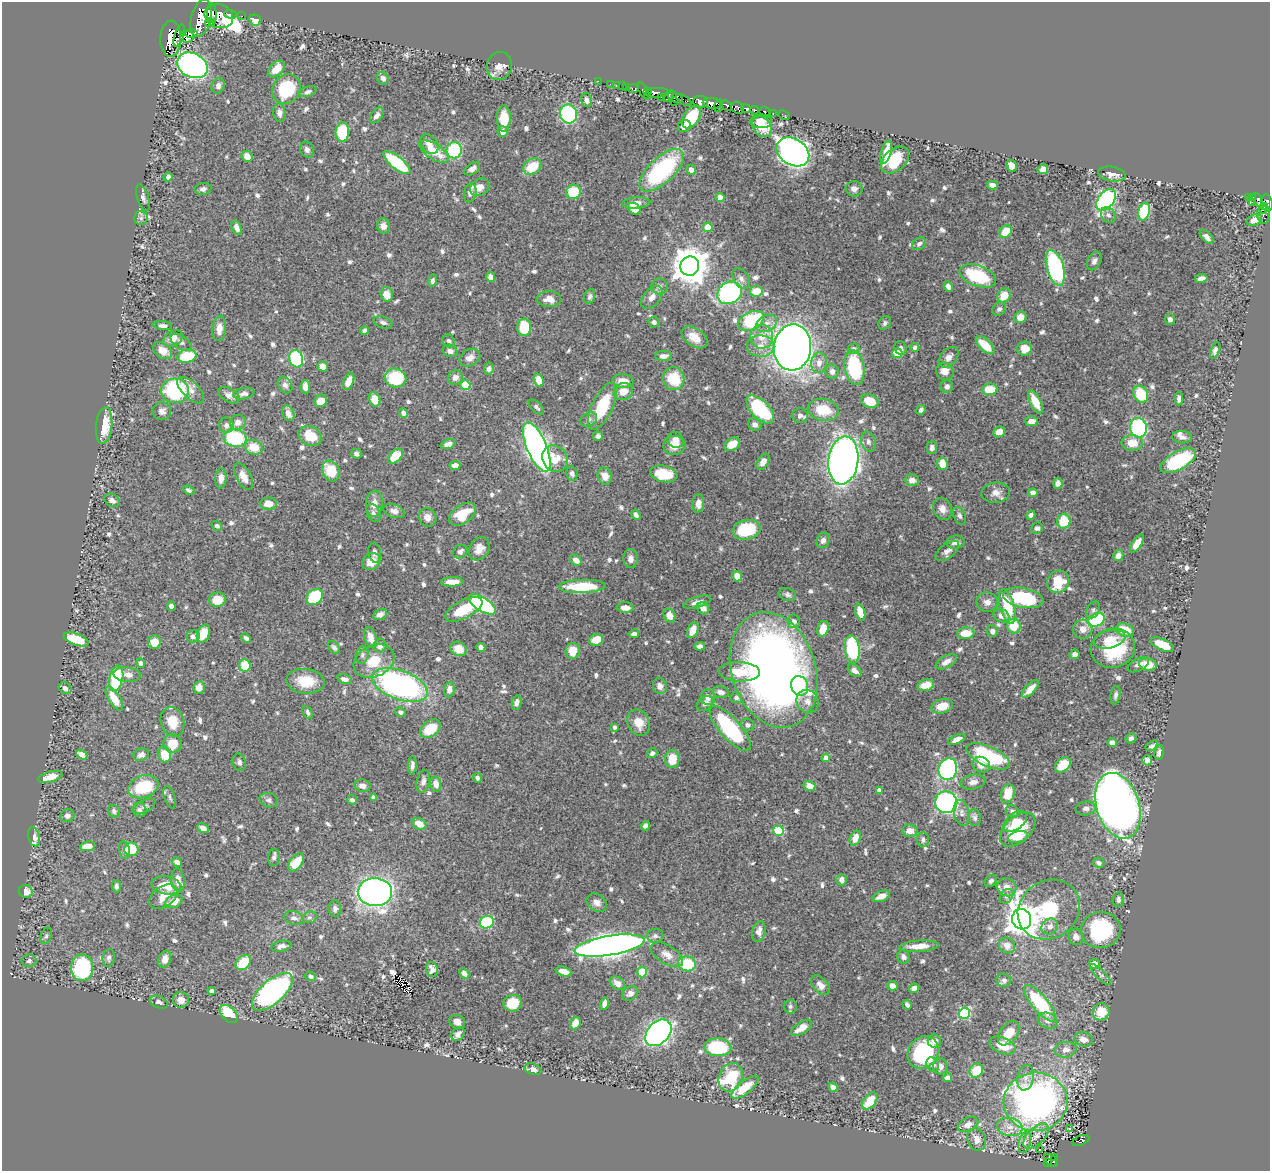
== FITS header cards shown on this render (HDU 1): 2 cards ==
NAXIS1  =                 1268
NAXIS2  =                 1169

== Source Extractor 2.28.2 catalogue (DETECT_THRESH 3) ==
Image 1268 x 1169 px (HDU 1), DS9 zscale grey, 1 PNG px = 1 image px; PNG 1272 x 1173 px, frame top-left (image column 1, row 1169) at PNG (2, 2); each listed source drawn as its Kron ellipse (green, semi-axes under 4 px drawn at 4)
Background 0.689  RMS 0.01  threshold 0.0308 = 3 sigma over >= 5 px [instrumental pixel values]
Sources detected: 765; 3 with non-positive FLUX_AUTO (blend fragments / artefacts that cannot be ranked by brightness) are neither listed nor drawn; of the other 762, the 500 brightest by FLUX_AUTO listed and drawn (262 fainter detections omitted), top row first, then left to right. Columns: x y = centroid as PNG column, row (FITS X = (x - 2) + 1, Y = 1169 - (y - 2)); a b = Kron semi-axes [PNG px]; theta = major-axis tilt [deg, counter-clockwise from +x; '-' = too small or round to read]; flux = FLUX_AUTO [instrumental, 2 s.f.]
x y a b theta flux
230 14 6 3 -2 67
212 15 11 5 -88 820
219 16 15 11 -23 1200
242 16 2 2 - 4.8
201 18 19 10 75 1800
255 20 6 5 - 7.1
209 23 4 3 - 290
191 34 6 3 -2 250
179 35 11 4 72 320
187 37 7 6 - 360
171 39 18 10 88 1800
192 65 16 12 -26 250
499 66 14 12 67 6.1
276 69 10 6 45 9.6
383 78 7 5 -57 3
598 81 2 2 - 8
610 84 2 2 - 9
616 85 2 2 - 10
218 86 8 6 68 2.3
623 86 3 2 - 5
627 88 3 3 - 24
286 89 16 13 54 38
633 89 6 3 0 26
644 91 9 3 -61 290
647 91 3 3 - 220
308 92 9 5 19 2
657 93 11 5 1 480
669 96 7 3 60 37
661 97 3 2 - 47
675 97 7 5 -23 120
587 100 7 5 -76 3.1
684 100 9 3 -33 22
674 102 2 2 - 15
700 102 7 6 - 350
712 103 9 5 -7 670
719 106 6 2 74 95
727 106 6 3 -46 200
737 108 7 5 -36 340
746 109 5 3 - 170
754 110 4 3 - 78
764 111 5 3 - 43
279 113 9 6 -80 3.3
773 113 3 2 - 15
568 114 9 8 - 64
377 115 9 5 53 3
784 115 6 3 -26 7.1
692 117 12 7 57 26
504 119 13 7 89 15
761 121 11 6 -1 4.9
684 126 7 6 - 4.5
762 127 11 8 -52 15
342 132 10 7 87 46
502 132 5 5 - 3.6
429 144 11 7 -54 5.2
307 150 8 6 -64 2.7
454 150 8 7 - 49
434 152 17 7 -32 15
793 152 17 13 -33 460
886 152 12 5 75 14
247 156 6 5 - 7.1
895 160 16 11 40 31
397 163 16 6 -39 56
1011 166 6 5 - 5.7
532 167 10 7 34 17
472 169 9 5 34 3.1
1043 169 5 4 - 4.5
662 170 28 12 43 95
691 170 5 4 - 3.1
1112 174 14 7 -10 5.5
168 177 5 4 - 2.2
992 185 5 4 - 4.5
480 187 10 8 31 6
203 189 8 6 9 2.4
854 189 8 7 - 3.3
573 192 7 7 - 21
470 193 9 6 77 2.9
1248 197 3 3 - 27
143 198 14 5 -72 2.6
720 198 5 4 - 6
1253 198 4 3 - 96
1106 200 12 8 53 140
1258 200 8 4 -60 140
1252 202 3 2 - 19
636 203 14 5 4 5.3
1267 203 9 5 -79 410
1264 206 3 2 - 88
634 209 7 5 -35 7.2
1263 209 4 3 - 100
1144 212 9 6 74 44
1264 214 10 6 -88 150
1108 215 8 6 -47 2.3
141 218 7 7 - 2.2
1254 220 8 5 21 4.7
383 226 8 6 -74 4.2
708 227 5 4 - 17
237 228 7 5 -71 4
1006 232 7 5 43 14
1206 237 9 5 -48 3.1
919 244 8 5 37 2.4
1094 261 10 6 62 2.9
690 266 9 9 - 1800
1055 268 18 8 -74 93
978 276 19 10 -20 40
491 277 5 4 - 4.5
1201 278 6 4 10 3.3
741 279 11 7 -59 3.2
432 281 6 4 74 1.9
659 286 8 8 - 2.5
948 287 5 4 - 3.4
756 291 6 5 - 10
729 293 13 10 28 100
387 294 7 6 - 9.3
1004 295 7 6 - 10
590 297 8 5 68 1.9
652 297 13 8 50 5.2
549 299 12 8 -2 6.9
999 309 7 6 - 2.5
1020 317 6 5 - 6.4
1170 319 5 5 - 2.7
751 321 13 9 26 57
383 322 10 5 -19 2.3
654 322 5 5 - 2
767 323 11 8 27 4.9
885 323 7 6 - 1.9
163 326 9 4 -6 2.4
524 327 8 7 - 23
219 328 13 7 86 7.3
364 331 4 4 - 2.2
762 336 12 11 - 9.6
694 337 14 9 -35 8.4
173 339 10 7 34 6.4
449 341 7 6 - 2
181 342 12 6 -35 2.3
985 345 11 5 -44 13
761 346 13 11 -1 8.1
793 347 23 18 84 650
915 347 4 4 - 2.2
901 348 7 5 -63 2.1
854 349 6 5 - 2.3
1025 349 7 7 - 8.3
1215 350 8 4 72 3
163 351 10 7 -37 7
450 351 7 6 - 3.3
897 353 5 5 - 17
187 356 9 6 12 28
664 356 8 5 3 3.7
949 357 11 8 49 4.5
470 358 11 8 31 4.6
296 359 9 7 -72 52
819 363 10 8 82 4.8
322 366 5 5 - 5.6
854 367 18 9 -81 55
489 369 6 5 - 2.5
832 371 7 6 - 3
945 371 9 8 - 6.3
395 378 11 9 -12 40
455 378 7 7 - 4.4
674 379 11 10 - 23
539 380 7 4 -72 7.2
348 381 9 5 68 6.7
623 381 11 7 -4 8
285 385 9 6 -58 3.1
465 385 5 5 - 30
947 386 6 6 - 2.6
305 387 6 5 - 4.8
990 389 8 6 6 18
191 390 17 8 -44 5.7
175 391 14 12 -6 72
623 391 10 8 21 8.4
244 394 11 5 12 2.5
1141 394 9 7 -62 25
229 395 12 7 -29 3.6
374 399 7 5 -74 8.4
1179 399 6 4 89 2.5
321 401 7 6 - 7.2
870 401 9 6 -24 12
1035 402 13 5 -63 14
602 406 26 10 65 33
536 407 9 5 -44 2
760 409 18 9 -46 58
823 410 15 11 -11 18
921 410 5 4 - 2
162 411 9 9 - 3.4
288 413 8 5 -65 5.3
403 413 5 4 - 2.9
800 416 8 7 - 2.9
589 419 9 6 32 2.2
1031 421 6 5 - 7.2
238 422 8 7 - 5.3
226 425 7 7 - 2.9
755 425 7 6 - 3.4
104 426 18 8 84 21
1138 428 9 8 - 78
999 432 6 5 - 5.8
310 436 12 9 -28 16
598 436 5 4 - 2.4
1182 437 10 6 -4 2.8
235 438 11 8 -12 63
675 440 8 7 - 6.2
868 442 10 7 -74 2.7
1132 443 10 7 -3 12
448 444 8 4 20 2.8
732 444 9 6 31 10
674 445 11 9 5 7.8
254 447 9 7 -18 14
537 447 26 10 -67 410
932 448 6 5 - 2.9
356 454 5 5 - 2.3
395 456 9 5 45 14
555 459 14 12 -54 13
843 460 24 15 82 500
1178 461 20 9 30 49
763 462 9 5 59 5.4
942 464 6 5 - 11
455 465 5 4 - 4.5
331 471 11 8 -62 21
572 474 7 5 -79 2.4
664 474 14 8 -12 23
243 476 14 7 -62 6.8
605 476 8 7 - 6.3
221 478 10 5 86 5.5
912 480 7 6 - 4.3
1058 483 5 4 - 3.7
189 490 6 4 -23 1.8
996 493 14 10 7 5.6
1033 493 4 4 - 4.7
112 500 8 6 -33 3.6
268 504 8 6 0 8.1
374 504 13 8 83 6.6
698 504 9 5 84 4.2
942 509 11 9 -66 4.8
394 511 11 6 -18 3.7
373 513 9 6 -66 2.2
462 514 15 9 36 23
636 515 5 4 - 3
1031 515 5 4 - 2.6
959 516 9 6 -66 2.1
428 517 9 8 - 5.4
1064 521 7 7 - 22
217 526 5 5 - 1.9
1037 528 6 5 - 2.1
746 530 14 9 12 39
823 540 8 6 62 3
955 542 9 6 6 3.3
1137 543 10 4 58 9
479 549 12 9 59 6.7
947 551 14 7 37 3.7
460 552 8 6 34 2.9
375 553 10 6 -82 2.4
1118 555 5 5 - 5.1
631 559 9 7 -86 3.7
576 560 6 5 - 5
371 562 9 8 - 10
737 576 5 5 - 7.5
452 582 11 4 2 7.9
1058 582 12 10 60 21
582 586 23 6 1 28
787 595 9 6 -21 2.1
315 597 9 7 42 45
1023 598 20 9 -10 52
217 600 8 7 - 14
697 602 14 5 16 3.6
987 602 10 9 - 5
482 604 15 6 -33 110
171 606 5 4 - 2.5
1007 606 18 7 -74 31
625 608 8 5 -4 5.1
703 608 6 5 - 3.7
464 609 20 9 27 25
1093 610 9 6 63 1.9
860 612 9 4 -72 9.2
380 614 7 5 25 3.1
670 615 7 5 -61 6.9
1001 616 8 6 -26 5.2
1096 620 9 6 26 63
794 621 7 6 - 4.1
1014 626 7 7 - 17
823 629 8 5 72 9.4
1083 629 9 9 - 5.4
693 630 8 5 67 7.9
1125 630 9 6 -19 17
992 631 6 5 - 2.7
203 633 9 6 68 14
966 633 9 5 5 13
634 634 5 4 - 2.2
193 636 7 6 - 2.9
246 638 5 4 - 1.9
371 638 11 6 -74 7.4
76 639 13 6 -19 23
1109 639 16 8 15 10
596 640 7 5 21 10
154 642 7 6 - 9
1162 645 12 5 -25 19
380 646 7 6 - 4.7
700 646 5 4 - 3
334 647 7 5 -54 2
481 647 4 4 - 6.2
1113 648 22 19 16 46
459 649 8 7 - 10
852 649 14 7 -82 75
573 651 8 7 - 11
1074 654 5 4 - 2.5
362 655 9 6 81 2.1
374 661 21 15 24 20
946 662 11 6 30 4.3
141 663 4 4 - 2.8
1148 664 9 6 -9 11
245 665 6 5 - 18
1138 665 11 6 27 3.6
774 670 59 42 -72 610
855 671 8 5 -38 3.8
739 672 21 9 -2 16
127 675 14 7 -5 4.8
116 679 13 7 78 46
344 679 7 4 -14 3.4
306 681 19 12 -5 19
400 685 29 14 -20 190
926 685 9 5 14 9.5
660 686 8 7 - 4.6
800 686 10 8 -67 14
199 687 6 5 - 5.6
65 688 7 5 -38 2.5
1030 689 11 5 47 5.9
449 690 7 5 85 4.2
721 692 8 5 -13 3.6
1115 695 9 5 80 2.1
708 697 8 7 - 4.2
736 697 6 5 - 2.1
114 698 14 6 -58 12
807 701 12 11 - 5.1
517 702 7 4 79 3.1
705 703 9 6 39 3.4
942 706 11 7 14 9.7
308 712 7 4 -64 1.8
400 712 5 4 - 1.8
172 722 15 11 -74 13
639 723 13 11 -62 10
748 725 7 6 - 2.5
615 727 4 4 - 1.9
430 729 11 7 36 22
730 729 29 10 -49 75
1131 738 6 5 - 2.1
957 739 9 4 22 4.8
172 743 9 9 - 12
1112 743 5 4 - 3.8
1152 746 7 4 34 2.1
652 753 5 4 - 2.2
1159 753 7 4 81 3.1
82 754 6 4 -33 4.5
141 755 8 6 22 2.8
164 755 8 6 -70 15
988 756 23 10 -24 67
826 758 4 4 - 7.1
672 759 9 7 85 15
1147 760 5 5 - 2.9
239 762 9 6 -74 2.1
412 765 9 4 88 2.4
981 765 9 7 -22 6.9
1063 765 9 6 41 18
948 769 11 9 74 140
50 777 12 5 15 6.9
477 778 5 4 - 2.1
423 781 11 6 77 3.2
973 782 12 7 9 4.2
436 784 7 5 -78 5.1
363 786 8 6 -8 4.5
809 786 6 5 - 5.8
143 787 16 11 20 34
879 790 4 4 - 3
1008 793 9 6 70 15
170 797 11 5 -71 1.9
374 797 4 3 - 2.2
269 800 9 7 -15 2.5
352 800 5 4 - 1.9
946 802 11 10 - 150
144 806 12 6 26 2.1
1118 806 34 21 -73 740
1086 808 10 7 5 2.9
139 810 7 7 - 2
114 811 6 5 - 1.8
1013 811 7 5 -32 2.2
961 813 13 7 -78 3.5
67 816 7 6 - 2.9
975 818 8 6 -81 2
1015 821 13 8 38 7.8
419 824 7 5 -29 8.9
645 826 5 4 - 2.4
203 828 6 4 -28 4.3
1018 830 21 13 42 33
778 831 5 5 - 43
910 831 7 6 - 6.4
34 837 10 6 -75 4.2
1018 837 10 6 15 6
855 838 8 5 69 7.6
923 840 7 6 - 2
88 846 8 5 10 9.1
131 849 7 7 - 27
124 850 9 5 -81 3
274 858 9 6 82 2.2
177 862 5 4 - 2.5
296 862 10 6 52 15
1099 863 6 4 -28 2.4
178 880 12 7 -82 6.4
842 880 6 5 - 3.3
991 881 7 5 41 2
166 885 15 9 -8 14
116 886 6 4 -87 2.4
1007 887 10 9 - 6.8
26 891 7 6 - 8.3
375 892 17 14 -3 410
881 896 9 5 22 6.2
1007 896 8 6 50 2.2
163 897 16 10 36 9.8
1118 900 7 5 85 2.3
174 901 9 6 25 8.8
597 903 11 8 -37 4.6
335 909 8 6 -86 2.6
1049 910 32 28 35 49
310 917 7 5 15 1.8
294 918 10 6 -14 3.2
1022 919 10 9 - 1300
487 922 7 6 - 50
1050 926 8 7 - 4.2
1101 930 20 18 10 55
759 931 10 6 76 4.1
46 936 8 5 68 1.9
655 936 8 7 - 2.4
1076 937 8 7 - 3.7
1007 945 8 7 - 5.2
281 946 10 5 11 3.7
609 946 35 9 9 710
919 946 19 5 4 11
667 955 18 9 -32 7
903 957 7 6 - 3.1
109 958 9 6 81 2.3
165 959 8 6 69 5.3
29 961 7 6 - 2.5
243 963 8 6 46 23
687 964 9 7 -14 26
1095 964 5 5 - 6.4
82 968 13 11 -90 77
432 969 7 6 - 4.2
564 971 8 4 -14 6.1
642 972 5 5 - 18
464 973 6 4 -48 3.1
1101 974 14 4 -45 2.5
311 976 5 4 - 2.1
1004 980 7 6 - 2.1
617 983 8 6 -32 5.1
821 985 11 7 -49 4.3
892 986 5 4 - 6.2
914 988 5 4 - 2.9
212 991 4 4 - 3.2
272 992 25 11 41 200
630 993 8 6 34 3.5
181 1000 8 7 - 5.7
159 1002 9 6 -24 2.3
513 1003 9 8 - 18
1040 1003 23 8 -50 58
604 1004 6 4 75 3.4
907 1005 5 3 - 2.2
790 1006 7 7 - 1.8
1101 1012 9 8 - 15
965 1013 6 5 - 64
229 1014 11 7 -45 30
1048 1021 10 7 -24 3.6
457 1022 8 6 -22 4.7
575 1023 6 5 - 6.9
802 1028 12 6 31 8
658 1033 15 10 45 280
1009 1033 14 8 54 10
458 1034 7 5 50 3.2
1084 1039 9 7 -13 5.7
934 1041 7 6 - 4.6
1003 1046 14 8 -23 13
718 1047 13 9 -4 52
1066 1050 11 8 7 3.9
923 1052 17 14 53 56
933 1065 7 6 - 3
940 1066 8 7 - 3.1
533 1069 8 5 -16 4.1
976 1070 7 6 - 18
731 1077 14 11 68 50
947 1078 4 4 - 3.5
1026 1078 13 8 78 4.5
745 1087 16 6 39 16
833 1087 5 4 - 3.8
870 1101 10 6 51 15
1036 1102 32 29 4 300
968 1124 11 7 26 4.8
1010 1127 13 9 -12 7.2
1069 1129 3 3 - 3.5
1036 1136 16 8 44 6.1
977 1139 11 9 -67 7
1081 1140 9 4 22 92
1025 1142 11 6 77 2.8
1039 1149 3 2 - 2.6
1055 1157 3 2 - 12
1051 1160 8 5 -43 9.3
1047 1162 2 2 - 12
At the frame edge (FLAGS 8, measured only in part): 1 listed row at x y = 1267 203
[262 fainter detections neither listed nor drawn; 3 non-positive-flux detections neither listed nor drawn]